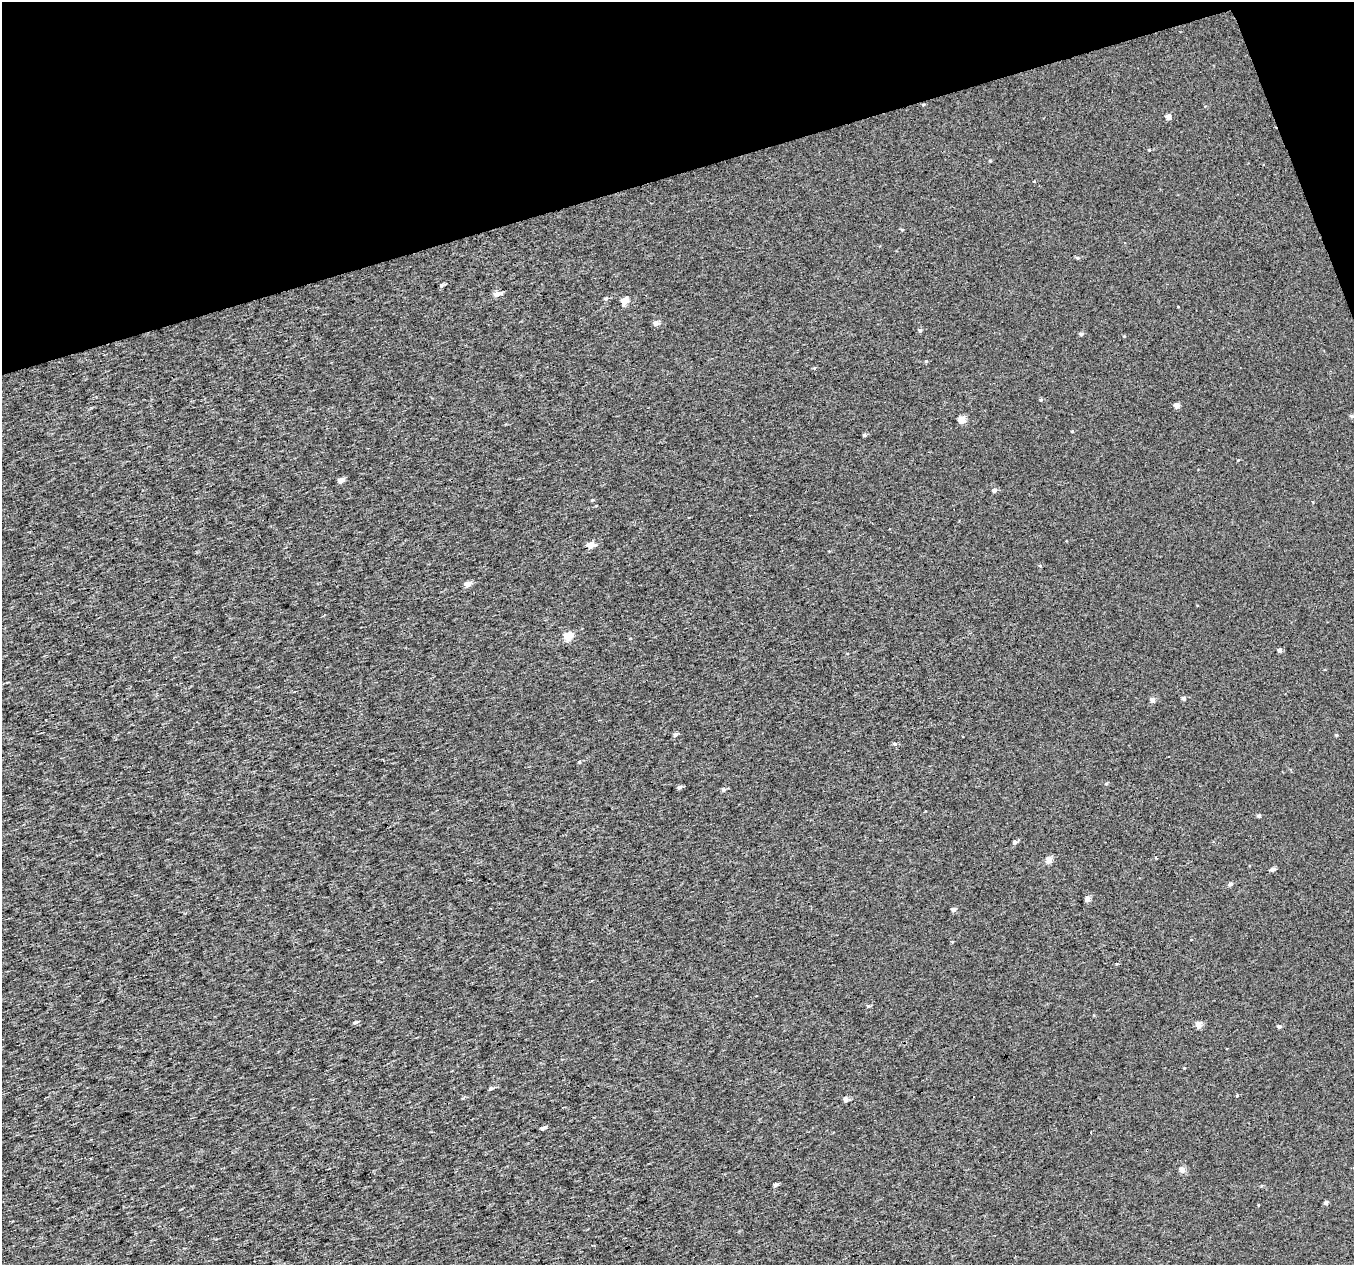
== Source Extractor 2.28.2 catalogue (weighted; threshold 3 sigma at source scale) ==
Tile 3 of 4 x 4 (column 3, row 1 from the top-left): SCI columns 2703-4054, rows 3853-5115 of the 5405 x 5232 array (HDU 1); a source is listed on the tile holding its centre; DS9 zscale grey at full resolution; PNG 1356 x 1267 px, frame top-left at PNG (2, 2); no overlay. Shown black and unused: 15% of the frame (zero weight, under 3 of 4 exposures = <1% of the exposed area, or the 3 px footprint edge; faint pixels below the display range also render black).
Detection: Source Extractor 2.28.2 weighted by HDU 2 'WHT'; one run over the whole footprint, this tile lists its part. Background 5.33e-04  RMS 0.019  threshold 0.085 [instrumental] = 3 sigma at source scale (4.5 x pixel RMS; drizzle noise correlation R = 1.50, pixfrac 1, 0.0396/0.0396 arcsec/px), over >= 5 px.
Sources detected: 56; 1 cosmic-ray / hot-pixel residue — not listed; the other 55 listed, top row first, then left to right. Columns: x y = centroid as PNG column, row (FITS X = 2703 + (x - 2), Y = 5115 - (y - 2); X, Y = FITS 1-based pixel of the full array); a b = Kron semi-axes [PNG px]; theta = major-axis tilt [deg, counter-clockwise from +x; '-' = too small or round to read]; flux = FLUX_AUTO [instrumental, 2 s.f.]
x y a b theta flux
1168 117 5 4 - 12
1149 150 3 3 - 1.4
902 229 5 3 - 1.7
1078 258 6 4 18 2.7
442 285 5 4 - 3.4
497 294 5 4 - 16
606 299 5 4 - 3.2
624 301 5 4 - 36
656 323 5 5 - 10
920 331 5 4 - 3.3
1081 334 5 4 - 3.5
1124 336 4 3 - 1.3
926 361 4 4 - 2.2
1041 400 5 4 - 2.2
1176 405 4 4 - 13
1352 416 5 4 - 2.9
961 420 5 4 - 29
1072 431 4 3 - 1.6
864 435 4 4 - 3.7
340 480 4 4 - 14
994 490 5 4 - 6.2
590 545 5 4 - 31
1040 566 5 3 - 1.6
468 584 4 4 - 22
568 636 5 5 - 50
1279 650 4 4 - 7
1184 698 5 4 - 5
1152 700 4 4 - 11
675 735 5 5 - 4.3
1336 735 4 4 - 1.9
895 744 6 4 -15 3.1
579 762 4 4 - 2.3
1106 784 5 3 - 1.8
679 787 5 5 - 4.2
723 789 5 5 - 4.4
1259 816 4 4 - 3.4
1015 842 4 4 - 5.9
1156 858 4 3 - 1.4
1049 860 4 4 - 25
1273 869 4 4 - 8.4
1230 884 4 4 - 5.4
1087 899 5 4 - 11
953 910 5 4 - 5.8
868 1006 5 4 - 3
354 1023 6 4 2 3
1199 1025 5 5 - 18
1279 1027 4 3 - 6.5
491 1088 5 4 - 3.4
1237 1095 3 3 - 2
846 1099 4 4 - 13
542 1128 5 3 - 6.6
1182 1169 4 4 - 17
775 1185 4 3 - 5.8
1326 1203 4 4 - 5.4
594 1246 4 2 - 1.7